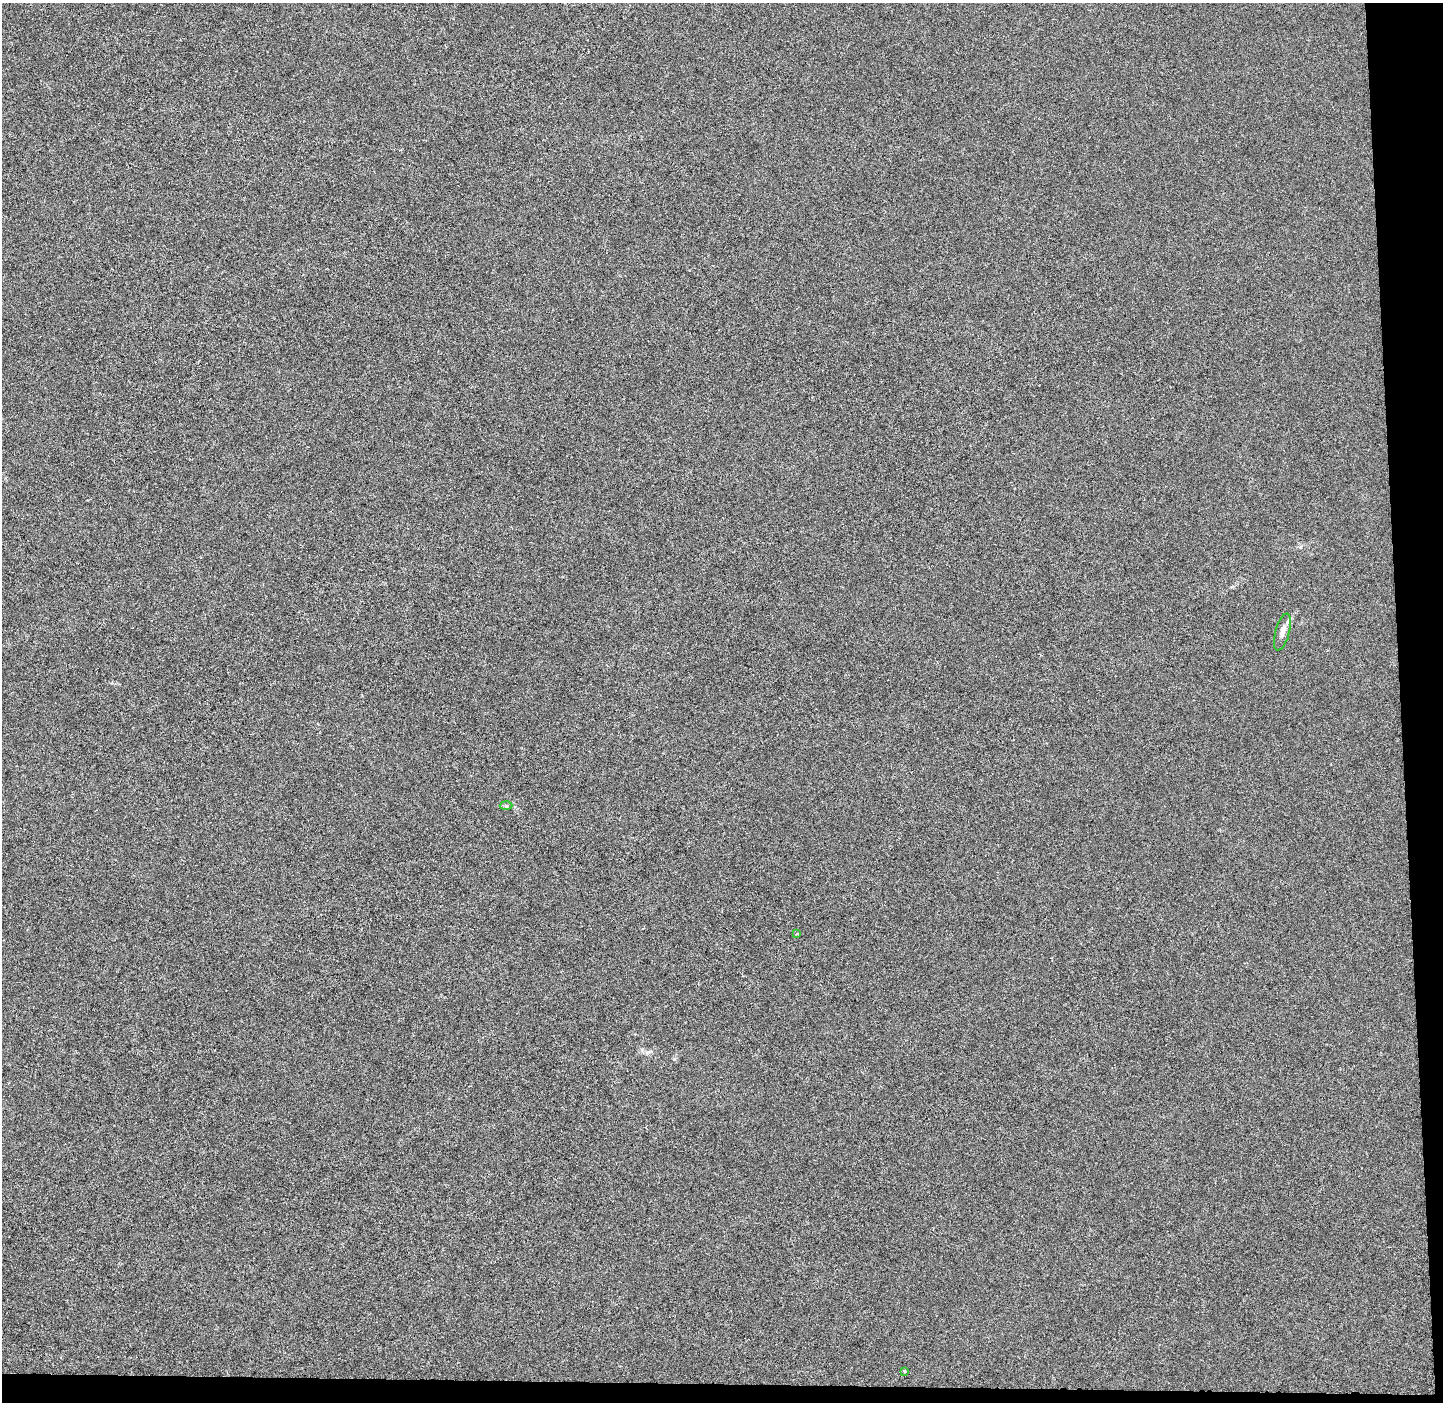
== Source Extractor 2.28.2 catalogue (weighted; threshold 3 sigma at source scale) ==
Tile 9 of 3 x 3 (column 3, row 3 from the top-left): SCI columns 2953-4393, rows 7-1406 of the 4465 x 4207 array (HDU 1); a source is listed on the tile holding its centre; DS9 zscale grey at full resolution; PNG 1445 x 1404 px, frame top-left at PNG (2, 3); each listed source drawn as its Kron ellipse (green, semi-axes under 4 px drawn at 4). Shown black and unused: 4% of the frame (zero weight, under 3 of 6 exposures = <1% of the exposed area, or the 3 px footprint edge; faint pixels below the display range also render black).
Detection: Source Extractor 2.28.2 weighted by HDU 2 'WHT'; one run over the whole footprint, this tile lists its part. Background -1.97e-04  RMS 0.0024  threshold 0.00975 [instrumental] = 3 sigma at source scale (4.09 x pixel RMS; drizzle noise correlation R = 1.36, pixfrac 0.8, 0.0396/0.0396 arcsec/px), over >= 5 px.
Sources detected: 4; all 4 listed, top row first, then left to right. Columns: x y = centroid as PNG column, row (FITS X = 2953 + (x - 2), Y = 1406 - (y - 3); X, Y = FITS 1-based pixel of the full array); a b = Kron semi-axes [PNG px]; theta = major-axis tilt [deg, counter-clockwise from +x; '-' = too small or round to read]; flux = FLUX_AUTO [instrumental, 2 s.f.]
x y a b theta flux
1282 632 19 7 75 1.6
506 806 6 4 -2 0.34
797 933 3 3 - 0.25
904 1371 4 4 - 0.32